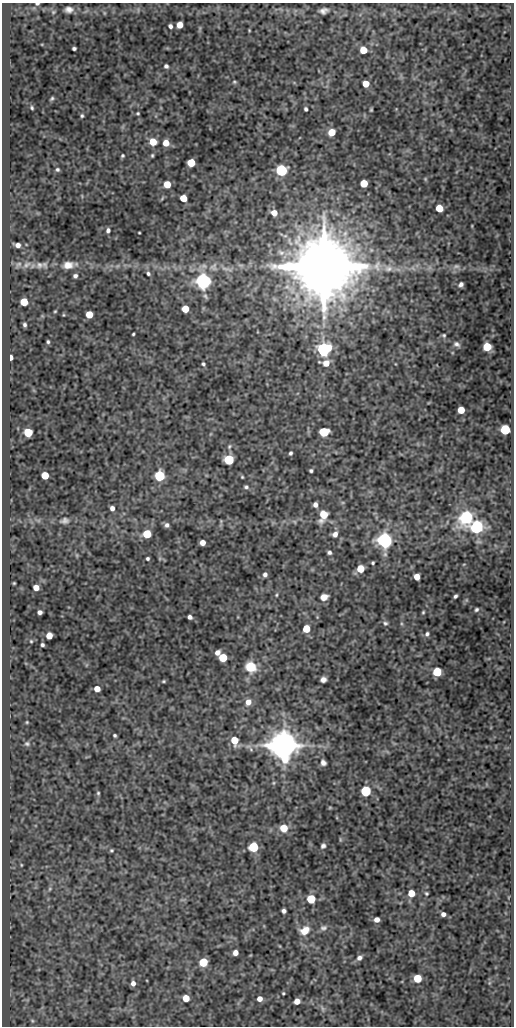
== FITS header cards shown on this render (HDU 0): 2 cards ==
NAXIS1  =                  512
NAXIS2  =                 1024

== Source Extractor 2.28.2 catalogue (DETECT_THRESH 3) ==
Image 512 x 1024 px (HDU 0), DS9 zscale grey, 1 PNG px = 1 image px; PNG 516 x 1028 px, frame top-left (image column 1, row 1024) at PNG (2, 3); no overlay
Background 67.1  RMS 0.6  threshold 1.79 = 3 sigma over >= 5 px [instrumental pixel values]
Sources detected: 154; all 154 listed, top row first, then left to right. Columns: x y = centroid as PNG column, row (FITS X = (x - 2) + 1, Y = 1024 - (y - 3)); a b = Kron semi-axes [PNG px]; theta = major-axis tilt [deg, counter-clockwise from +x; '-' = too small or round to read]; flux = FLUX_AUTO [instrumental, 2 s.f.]
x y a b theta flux
37 4 4 3 - 57
69 9 9 6 -3 200
324 11 8 5 16 180
53 12 5 5 - 57
104 13 6 4 -89 48
180 25 5 5 - 460
170 26 4 4 - 120
249 30 3 3 - 33
74 48 4 3 - 77
363 50 5 5 - 990
166 66 4 4 - 100
234 82 6 4 -20 49
366 84 5 5 - 590
52 98 5 3 - 56
32 108 4 3 - 50
306 109 4 3 - 82
371 110 3 3 - 45
138 113 3 3 - 46
82 116 4 3 - 56
332 132 5 5 - 810
153 142 6 5 - 710
166 143 5 5 - 540
152 155 4 3 - 51
122 156 4 3 - 53
191 163 5 5 - 1100
57 169 5 4 - 65
281 170 6 5 - 6900
425 179 6 3 73 41
364 183 5 5 - 1100
167 184 5 5 - 690
183 198 5 5 - 690
439 208 5 5 - 930
274 213 6 5 - 320
108 230 5 4 - 110
139 233 3 2 - 33
18 245 5 4 - 200
19 264 9 6 27 120
27 264 12 7 32 200
39 265 9 9 - 190
68 265 14 9 8 350
117 266 6 5 - 68
324 266 16 15 - 540000
456 266 9 6 2 140
388 268 13 9 9 350
413 268 8 4 -53 83
227 269 22 5 -15 270
148 273 5 5 - 82
75 276 5 5 - 110
203 281 6 6 - 19000
461 284 5 4 - 130
205 296 8 4 -56 74
24 302 5 5 - 1100
185 309 5 5 - 830
55 311 3 3 - 37
89 314 5 5 - 800
25 325 4 3 - 78
133 334 3 3 - 45
444 335 5 4 - 50
48 342 4 3 - 60
457 344 9 6 -27 130
487 347 5 5 - 1500
324 349 9 8 - 3900
11 357 5 3 - 190
326 363 7 7 - 410
203 364 4 4 - 63
461 410 5 5 - 830
505 430 5 5 - 3400
324 432 8 6 9 790
28 433 5 5 - 1700
229 446 6 5 - 70
290 453 4 3 - 73
229 460 5 5 - 3300
311 471 3 3 - 71
45 475 5 5 - 1000
159 476 6 5 - 4200
242 477 4 3 - 42
246 487 6 4 -18 78
315 505 5 4 - 180
112 508 5 4 - 160
323 515 13 8 69 570
466 517 7 6 - 9100
65 521 12 8 12 160
167 525 6 5 - 120
477 527 6 6 - 11000
147 534 5 5 - 1600
335 534 7 6 - 220
385 541 6 6 - 18000
202 542 5 4 - 320
329 552 4 4 - 92
148 558 4 3 - 70
373 563 3 3 - 53
360 569 5 5 - 1000
265 574 5 4 - 130
417 577 5 5 - 460
14 583 3 2 - 35
36 588 5 5 - 410
276 595 4 4 - 41
455 596 4 3 - 80
324 597 8 6 18 280
476 609 5 4 - 75
40 612 4 4 - 140
423 612 5 3 - 47
190 617 4 4 - 130
385 623 6 5 - 81
306 629 5 5 - 1100
427 634 6 5 - 96
49 636 5 5 - 510
31 641 4 3 - 37
42 645 4 3 - 76
217 652 5 5 - 200
223 658 5 5 - 1500
251 667 6 6 - 2500
437 672 5 5 - 2200
323 679 5 5 - 170
163 681 4 3 - 45
97 689 5 5 - 410
248 702 7 6 - 300
27 722 3 3 - 34
115 736 3 3 - 62
234 740 6 5 - 980
27 744 7 6 - 84
284 745 8 8 - 110000
251 749 7 5 -60 83
323 762 6 5 - 140
274 783 6 4 89 50
366 791 5 5 - 4400
98 793 5 4 - 54
330 807 6 4 0 38
284 828 6 6 - 690
340 839 6 4 -73 45
323 846 6 5 - 100
253 847 5 5 - 3500
111 850 4 4 - 51
21 865 4 3 - 31
50 889 6 5 - 64
411 893 5 5 - 750
426 893 6 5 - 54
311 899 5 5 - 1800
284 911 4 4 - 120
443 914 4 4 - 160
377 920 5 4 - 250
323 928 10 7 10 140
304 931 12 9 33 500
235 953 5 4 - 260
359 958 7 5 33 150
203 962 5 5 - 1700
417 978 5 5 - 1300
133 983 5 4 - 180
283 993 3 3 - 44
186 998 5 5 - 660
259 999 5 5 - 280
297 1001 5 5 - 390
322 1009 8 4 -81 84
32 1021 5 5 - 52
At the frame edge (FLAGS 8, measured only in part): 1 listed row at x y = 37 4